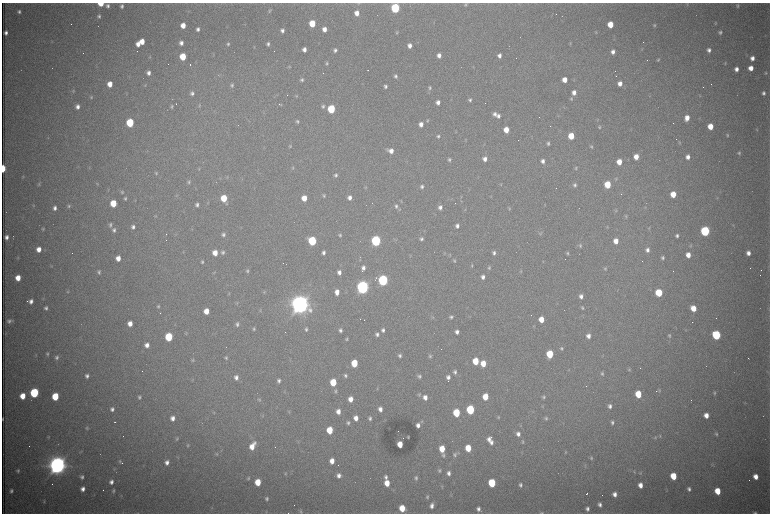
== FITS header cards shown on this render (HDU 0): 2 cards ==
NAXIS1  =                 1536 /fastest changing axis
NAXIS2  =                 1023 /next to fastest changing axis

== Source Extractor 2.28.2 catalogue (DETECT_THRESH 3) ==
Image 1536 x 1023 px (HDU 0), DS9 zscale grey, zoomed out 1/2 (1 PNG px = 2 x 2 image px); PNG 772 x 516 px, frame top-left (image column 1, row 1022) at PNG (2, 3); no overlay
Background 3050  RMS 34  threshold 103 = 3 sigma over >= 5 px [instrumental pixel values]
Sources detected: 492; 104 cannot appear on this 1/2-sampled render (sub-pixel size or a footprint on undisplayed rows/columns) and are not listed; the other 388 listed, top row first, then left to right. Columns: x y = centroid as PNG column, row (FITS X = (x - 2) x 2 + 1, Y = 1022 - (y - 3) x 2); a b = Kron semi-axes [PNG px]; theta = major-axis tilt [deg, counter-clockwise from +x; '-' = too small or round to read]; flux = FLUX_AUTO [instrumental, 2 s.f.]
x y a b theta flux
358 3 5 3 - 6.2e+03
101 4 4 3 - 1.4e+05
466 4 4 3 - 1.0e+04
687 4 5 3 - 6.7e+03
108 6 5 4 - 2.1e+04
122 6 4 4 - 1.8e+04
737 6 5 4 - 1.1e+04
395 8 5 4 - 8.1e+05
188 11 3 2 - 4.2e+03
270 11 7 4 59 1.3e+04
19 12 3 3 - 1.6e+04
357 13 4 4 - 5.9e+04
99 16 5 4 - 1.6e+04
312 23 5 4 - 2.0e+05
715 23 4 3 - 7.3e+03
610 24 5 4 - 1.4e+05
183 25 5 4 - 8.0e+04
245 25 3 3 - 4.1e+03
654 25 4 3 - 9.6e+03
198 29 4 3 - 2.4e+04
324 29 4 4 - 4.7e+04
282 30 4 4 - 2.3e+04
397 32 4 3 - 7.6e+03
596 32 4 3 - 5.2e+03
720 32 5 4 - 1.6e+04
6 33 4 3 - 2.6e+04
142 41 5 4 - 9.3e+04
181 43 5 4 - 3.0e+04
570 43 5 3 - 6.7e+03
138 44 4 4 - 5.3e+04
228 44 4 3 - 1.3e+04
268 44 4 3 - 1.7e+04
410 46 5 4 - 3.8e+04
254 47 4 3 - 4.8e+03
641 49 5 3 - 5.7e+03
304 50 4 3 - 3.4e+04
335 50 4 4 - 1.8e+04
709 50 4 4 - 2.6e+04
613 52 4 4 - 3.3e+04
213 55 5 2 - 4.9e+03
439 55 5 4 - 3.6e+04
499 55 5 4 - 3.0e+04
150 57 5 3 - 6.6e+03
183 57 5 4 - 2.2e+05
752 58 5 4 - 3.8e+04
53 59 2 1 - 1.7e+03
658 60 4 3 - 8.6e+03
326 63 4 4 - 1.1e+04
725 63 5 3 - 6.7e+03
190 65 2 1 - 2.0e+05
289 67 4 3 - 6.6e+03
751 68 4 4 - 6.4e+04
736 69 4 4 - 3.9e+04
149 73 4 3 - 3.0e+04
766 73 5 4 - 9.2e+03
219 76 3 2 - 4.4e+03
395 76 4 4 - 1.7e+04
302 80 4 4 - 1.3e+04
565 80 4 4 - 7.5e+04
620 83 5 4 - 4.7e+04
110 84 5 4 - 8.0e+04
145 85 5 2 - 5.6e+03
232 85 5 4 - 1.3e+04
385 86 4 3 - 1.7e+04
430 88 5 4 - 1.4e+04
73 91 5 4 - 7.9e+03
574 92 5 4 - 4.1e+04
192 93 5 5 - 2.2e+04
763 93 5 4 - 2.1e+04
296 96 5 4 - 8.2e+03
700 96 4 3 - 5.6e+03
91 97 4 3 - 7.8e+03
571 99 6 4 88 1.1e+04
470 100 3 3 - 1.5e+04
438 102 4 4 - 3.4e+04
199 105 6 3 82 8.6e+03
281 105 4 3 - 5.5e+03
172 106 4 3 - 1.0e+04
323 106 5 5 - 1.7e+04
78 107 5 4 - 3.2e+04
564 107 5 2 - 4.6e+03
331 109 5 4 - 4.4e+05
495 114 5 5 - 2.6e+04
498 116 5 4 - 2.2e+04
558 116 4 2 - 4.3e+03
687 118 6 4 69 6.5e+04
427 121 5 4 - 8.6e+03
297 122 4 4 - 1.4e+04
130 123 5 4 - 4.5e+05
421 124 5 4 - 4.6e+04
710 126 5 4 - 1.1e+05
599 127 5 5 - 1.2e+04
757 129 4 3 - 6.3e+03
506 130 5 4 - 1.0e+05
631 130 3 3 - 4.6e+03
455 131 5 3 - 5.7e+03
727 135 4 3 - 8.5e+03
438 136 5 4 - 1.4e+04
571 136 5 4 - 1.6e+05
48 138 3 3 - 5.0e+03
466 140 4 3 - 5.3e+03
548 143 4 3 - 1.5e+04
679 143 5 4 - 8.5e+03
290 146 4 4 - 9.2e+03
591 146 4 3 - 9.4e+03
391 151 6 5 - 5.1e+04
739 153 4 4 - 1.1e+04
636 157 5 4 - 7.2e+04
688 157 5 4 - 3.8e+04
449 159 4 3 - 1.4e+04
485 159 5 4 - 3.8e+04
628 159 4 3 - 5.0e+03
543 161 5 4 - 2.9e+04
619 162 5 4 - 1.0e+05
293 167 5 3 - 7.6e+03
3 168 5 2 - 2.7e+05
89 168 3 2 - 4.1e+03
576 168 5 4 - 1.0e+04
199 169 5 3 - 6.0e+03
156 173 4 4 - 9.6e+03
336 175 5 4 - 1.6e+04
23 177 4 3 - 6.5e+03
227 177 5 3 - 7.3e+03
242 179 4 2 - 3.7e+03
616 179 5 3 - 6.7e+03
189 182 5 3 - 1.2e+04
39 184 5 3 - 8.5e+03
97 184 5 3 - 7.2e+03
501 185 4 3 - 4.9e+03
575 185 5 5 - 1.7e+04
608 185 5 4 - 2.2e+05
422 186 4 4 - 1.8e+04
365 187 4 3 - 5.7e+03
108 190 4 3 - 5.7e+03
122 192 5 4 - 1.1e+04
673 194 5 4 - 1.3e+05
176 195 5 3 - 5.7e+03
324 196 5 4 - 1.1e+04
461 197 5 2 - 6.6e+03
125 198 5 4 - 1.2e+04
224 198 6 4 -75 1.9e+05
304 198 5 4 - 9.4e+04
350 198 4 4 - 3.3e+04
717 198 4 3 - 5.3e+03
401 201 4 3 - 5.6e+03
208 202 5 2 - 4.9e+03
113 203 5 4 - 1.9e+05
33 205 4 4 - 7.7e+03
197 205 4 4 - 1.8e+04
545 205 3 2 - 3.8e+03
69 206 5 4 - 1.2e+04
396 206 6 5 - 1.9e+04
440 207 4 4 - 2.8e+04
55 208 5 4 - 2.8e+04
399 209 4 4 - 7.5e+03
509 209 4 4 - 9.2e+03
465 210 4 3 - 5.8e+03
616 211 4 3 - 5.4e+03
156 216 4 3 - 6.4e+03
626 216 4 4 - 7.0e+03
110 225 6 4 -89 1.6e+04
733 225 4 3 - 6.1e+03
457 226 5 4 - 2.8e+04
133 227 4 4 - 2.1e+04
607 227 4 3 - 5.3e+03
649 228 5 3 - 6.7e+03
43 229 4 4 - 9.0e+03
114 230 5 4 - 1.9e+04
705 231 5 5 - 9.5e+05
540 233 5 5 - 1.2e+04
223 234 5 5 - 1.9e+04
340 235 5 4 - 1.2e+04
677 236 4 4 - 1.8e+04
6 237 4 3 - 2.9e+04
421 239 4 4 - 1.7e+04
312 241 5 5 - 5.8e+05
376 241 5 5 - 1.3e+06
616 241 5 4 - 7.4e+04
580 245 5 4 - 1.2e+04
690 246 4 4 - 8.1e+03
39 249 5 4 - 6.4e+04
647 250 5 4 - 2.7e+04
183 251 4 3 - 5.4e+03
223 252 5 4 - 1.7e+04
215 253 5 4 - 8.4e+04
323 253 4 3 - 2.2e+04
445 253 4 3 - 6.5e+03
494 253 5 4 - 2.1e+04
567 253 4 4 - 1.1e+04
748 253 5 4 - 4.3e+04
450 255 5 4 - 8.1e+03
688 255 5 4 - 6.5e+04
410 256 4 3 - 5.2e+03
18 258 4 3 - 6.1e+03
118 258 4 4 - 6.2e+04
663 258 5 4 - 1.5e+04
454 260 5 4 - 1.2e+04
202 262 4 3 - 1.1e+04
472 265 5 3 - 7.7e+03
51 266 4 3 - 5.8e+03
489 267 4 3 - 1.1e+04
363 268 5 4 - 2.8e+04
605 269 4 3 - 7.9e+03
247 271 5 4 - 1.4e+04
362 271 2 1 - 4.3e+03
521 271 5 4 - 8.2e+03
99 272 4 4 - 1.5e+04
339 272 5 4 - 3.2e+04
214 273 4 3 - 5.5e+03
483 277 5 4 - 3.1e+04
18 278 5 4 - 9.7e+04
376 278 5 2 - 1.0e+04
383 280 5 5 - 1.4e+06
363 287 6 5 - 3.3e+06
68 291 4 3 - 6.6e+03
264 292 4 3 - 7.6e+03
337 292 5 4 - 5.6e+04
659 293 5 4 - 3.0e+05
229 294 4 3 - 6.6e+03
581 296 4 4 - 3.0e+04
31 301 4 4 - 3.1e+04
237 303 5 4 - 8.9e+03
300 304 8 7 - 8.0e+06
158 306 5 4 - 1.2e+04
582 307 4 3 - 1.1e+04
46 308 4 3 - 1.9e+04
693 308 5 4 - 1.2e+05
769 310 3 2 - 3.7e+03
206 311 5 4 - 9.8e+04
260 311 5 3 - 7.8e+03
433 317 5 3 - 6.8e+03
451 317 4 4 - 1.5e+04
541 319 5 4 - 9.6e+04
9 321 5 3 - 2.1e+04
130 324 5 4 - 6.0e+04
237 324 6 5 - 1.9e+04
254 329 5 4 - 1.3e+04
306 329 5 4 - 1.5e+04
340 330 4 3 - 1.8e+04
383 330 5 4 - 2.2e+04
457 332 4 3 - 2.7e+04
186 333 5 3 - 6.2e+03
377 334 5 4 - 2.0e+04
716 335 5 4 - 7.1e+05
588 336 5 4 - 3.8e+04
669 336 5 4 - 1.2e+04
169 337 5 4 - 4.3e+05
346 339 4 3 - 9.3e+03
147 345 5 4 - 4.1e+04
561 348 5 4 - 1.3e+04
47 354 5 4 - 1.2e+04
550 354 5 4 - 2.7e+05
36 355 4 3 - 4.8e+03
400 356 5 4 - 1.6e+04
430 356 4 4 - 1.2e+04
57 357 6 5 - 1.8e+04
226 358 5 4 - 1.3e+04
749 359 3 1 - 3.1e+03
193 360 5 3 - 8.6e+03
476 361 5 4 - 2.1e+05
354 363 5 4 - 2.5e+05
483 363 5 4 - 1.2e+05
629 369 5 4 - 8.9e+03
569 370 3 2 - 4.0e+03
455 372 5 5 - 2.0e+04
768 372 4 3 - 5.1e+03
602 373 5 4 - 1.4e+04
87 376 5 4 - 2.3e+04
345 376 4 4 - 1.5e+04
419 376 5 4 - 1.8e+04
236 377 6 5 - 3.1e+04
448 377 5 4 - 2.7e+04
192 380 4 2 - 4.7e+03
279 380 5 4 - 2.0e+04
333 382 5 4 - 2.3e+05
377 388 4 3 - 4.7e+03
335 391 5 4 - 1.2e+04
656 391 2 2 - 6.8e+03
659 391 5 3 - 8.2e+03
285 392 4 3 - 5.9e+03
34 393 5 5 - 7.9e+05
714 393 4 3 - 9.4e+03
638 394 5 4 - 2.2e+05
419 395 5 4 - 1.1e+04
23 396 5 4 - 1.1e+05
55 396 5 4 - 2.8e+05
139 397 4 4 - 1.4e+04
425 397 5 4 - 4.6e+04
485 397 5 4 - 1.4e+05
543 397 4 4 - 1.1e+04
350 399 5 4 - 5.8e+04
259 400 4 4 - 8.8e+03
610 406 6 5 - 2.7e+04
112 409 5 4 - 2.4e+04
380 409 5 4 - 3.5e+04
470 410 5 4 - 5.9e+05
338 411 5 4 - 5.0e+04
214 412 4 3 - 5.7e+03
289 412 4 3 - 6.2e+03
456 413 5 4 - 3.4e+05
706 415 5 4 - 6.1e+04
262 416 3 3 - 4.7e+03
498 417 5 3 - 8.0e+03
173 418 5 4 - 4.1e+04
356 418 5 4 - 5.4e+04
370 418 4 4 - 1.7e+04
546 418 4 4 - 1.0e+04
3 419 4 1 - 6.4e+03
422 421 5 4 - 9.0e+03
115 422 2 2 - 3.7e+03
612 422 5 4 - 1.9e+04
348 423 5 4 - 1.6e+04
418 425 4 3 - 3.3e+04
87 428 6 4 -87 1.0e+04
330 430 5 4 - 2.1e+05
518 434 5 4 - 3.0e+04
716 434 4 4 - 1.1e+04
660 436 5 4 - 1.0e+04
48 437 4 3 - 5.5e+03
408 437 3 2 - 5.8e+03
491 437 2 1 - 1.4e+05
655 437 5 4 - 1.0e+04
177 438 5 3 - 9.8e+03
489 439 6 5 - 3.8e+04
764 439 2 1 - 2.7e+03
298 441 4 3 - 5.0e+03
491 442 5 3 - 2.6e+04
523 442 5 3 - 9.1e+03
400 444 5 4 - 1.2e+05
187 445 5 4 - 7.9e+03
252 446 8 4 61 1.0e+05
468 448 5 4 - 1.9e+05
442 449 5 4 - 1.5e+05
81 452 5 4 - 9.1e+03
566 452 4 3 - 6.3e+03
217 454 5 3 - 7.8e+03
455 454 6 6 - 1.8e+04
443 455 5 4 - 1.3e+04
591 458 5 4 - 1.1e+04
120 461 5 4 - 9.3e+03
332 461 5 4 - 6.4e+04
167 462 5 4 - 3.6e+04
57 465 8 7 - 7.2e+06
712 465 4 3 - 5.5e+03
114 469 4 3 - 5.6e+03
18 471 4 3 - 1.2e+04
439 471 6 4 -87 1.3e+04
634 472 5 3 - 7.7e+03
448 473 5 4 - 3.0e+04
640 473 5 4 - 7.8e+03
285 474 5 3 - 7.9e+03
339 475 5 5 - 3.6e+04
673 476 5 4 - 2.0e+05
82 477 6 5 - 2.3e+04
386 477 6 5 - 2.3e+04
756 477 5 4 - 6.3e+04
248 478 4 4 - 9.8e+03
416 478 6 5 - 1.8e+04
111 482 5 5 - 2.8e+04
258 482 5 4 - 1.7e+05
387 483 5 4 - 1.1e+05
492 483 5 4 - 4.2e+05
52 484 2 1 - 2.5e+03
520 485 5 4 - 1.9e+04
640 485 5 4 - 5.7e+04
442 486 5 4 - 8.0e+03
83 489 5 4 - 3.8e+04
689 489 5 4 - 2.0e+04
11 491 4 3 - 1.7e+04
114 491 6 4 74 1.4e+04
718 491 5 4 - 1.6e+05
587 494 2 2 - 1.1e+04
615 494 5 4 - 4.2e+04
451 495 5 3 - 5.2e+03
427 497 4 3 - 1.1e+04
267 499 4 3 - 1.5e+04
44 501 5 3 - 8.5e+03
600 505 5 4 - 2.3e+04
432 506 6 4 79 3.4e+04
212 508 4 3 - 4.7e+03
402 508 5 4 - 1.7e+05
478 509 5 4 - 2.5e+04
587 509 5 4 - 2.3e+04
266 512 4 3 - 5.8e+03
301 512 7 4 -74 1.3e+04
137 513 4 2 - 5.2e+03
541 513 5 3 - 8.5e+03
755 513 5 3 - 1.2e+04
At the frame edge (FLAGS 8, measured only in part): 8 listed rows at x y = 358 3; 101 4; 3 168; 3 419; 301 512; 137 513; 541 513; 755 513
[104 sub-pixel or undisplayed-footprint detections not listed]